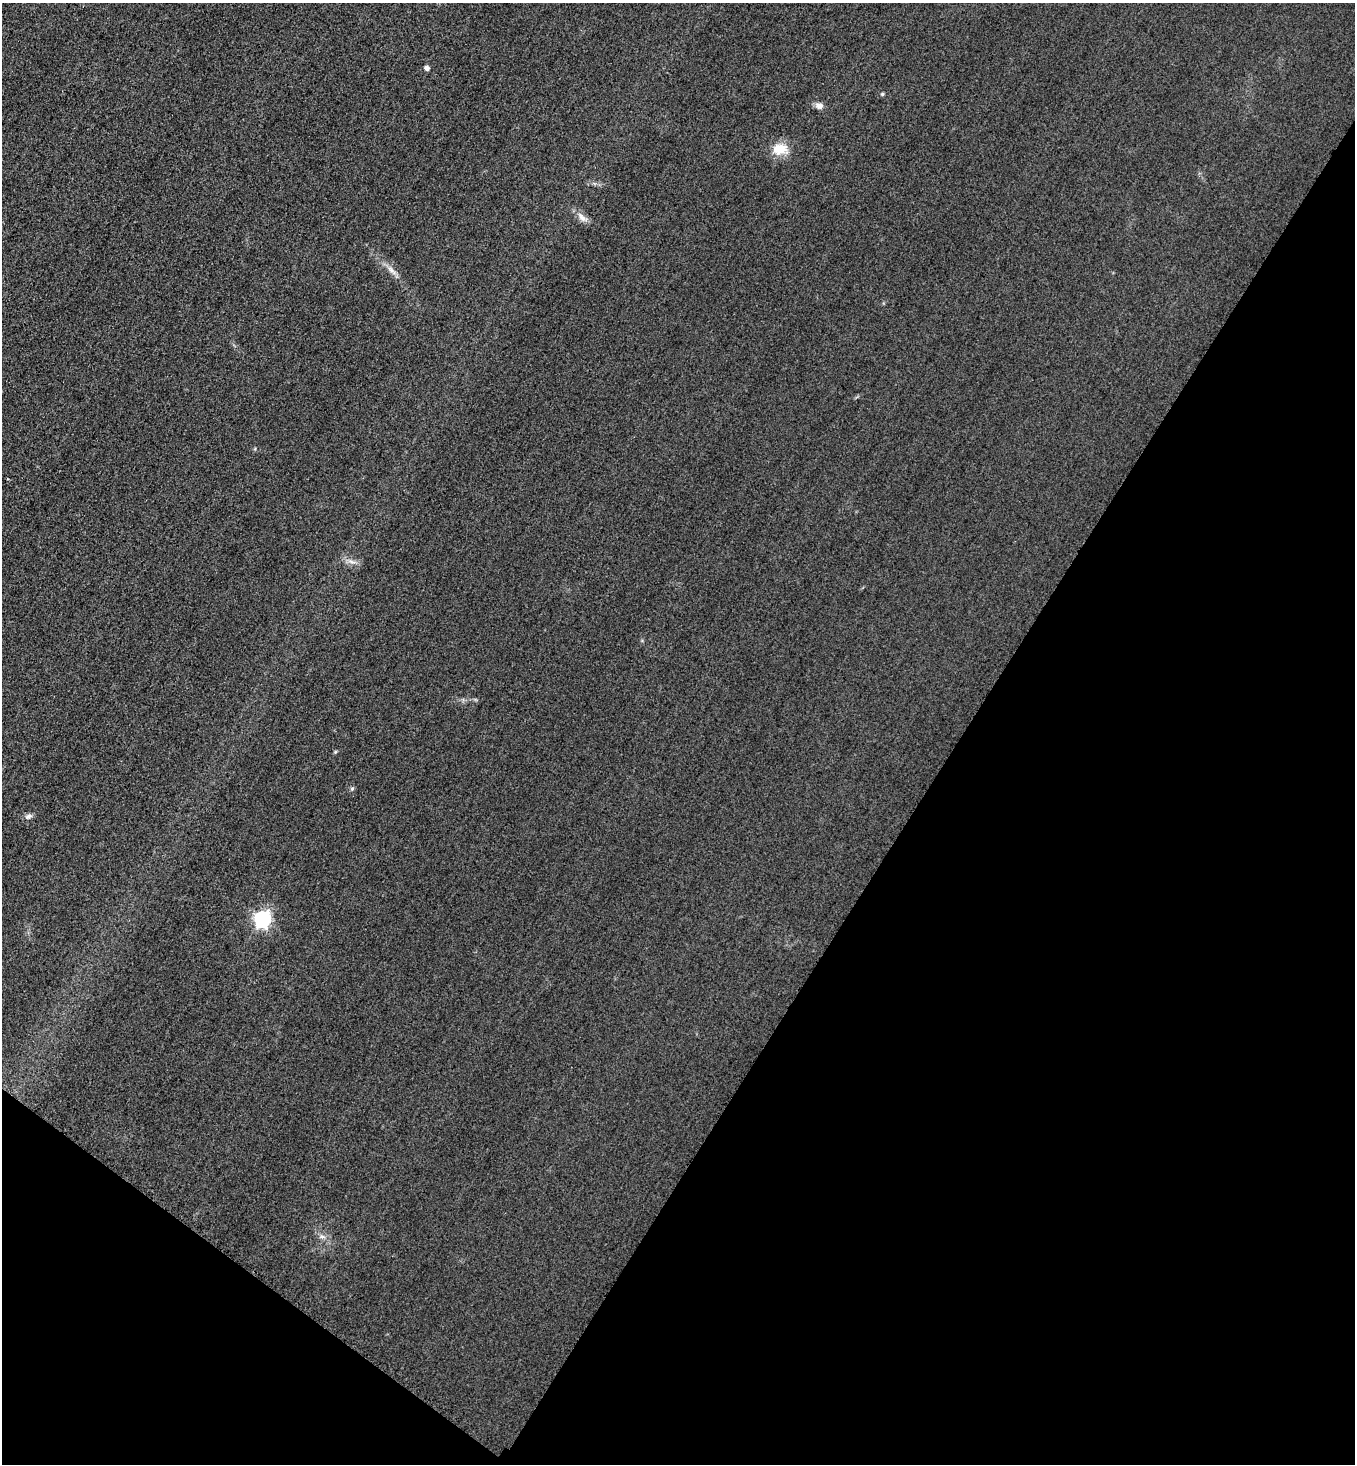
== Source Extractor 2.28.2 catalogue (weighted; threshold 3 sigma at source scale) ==
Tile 15 of 4 x 4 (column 3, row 4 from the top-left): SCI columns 3027-4379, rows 29-1490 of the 5912 x 5905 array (HDU 1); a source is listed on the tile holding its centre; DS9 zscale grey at full resolution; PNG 1357 x 1466 px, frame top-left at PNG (2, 3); no overlay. Shown black and unused: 34% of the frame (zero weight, under 3 of 4 exposures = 3% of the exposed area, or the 3 px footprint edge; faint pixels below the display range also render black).
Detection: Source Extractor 2.28.2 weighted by HDU 2 'WHT'; one run over the whole footprint, this tile lists its part. Background 0.0785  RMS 0.017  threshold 0.0781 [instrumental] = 3 sigma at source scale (4.5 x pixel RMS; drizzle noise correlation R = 1.50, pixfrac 1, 0.05/0.05 arcsec/px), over >= 5 px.
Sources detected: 11; all 11 listed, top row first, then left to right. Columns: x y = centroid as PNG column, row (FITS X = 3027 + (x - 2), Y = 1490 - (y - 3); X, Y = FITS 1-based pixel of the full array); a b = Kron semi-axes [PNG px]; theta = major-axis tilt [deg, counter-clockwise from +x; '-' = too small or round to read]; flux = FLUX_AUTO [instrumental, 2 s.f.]
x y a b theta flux
427 68 5 5 - 7.2
882 94 5 5 - 2.4
819 106 10 8 -9 9.3
780 149 17 12 0 36
582 218 18 8 -42 12
392 270 18 6 -45 12
351 562 13 5 -14 8.2
352 788 6 4 2 2.7
28 816 11 7 21 6.2
262 919 7 7 - 540
322 1236 9 7 -15 7.2